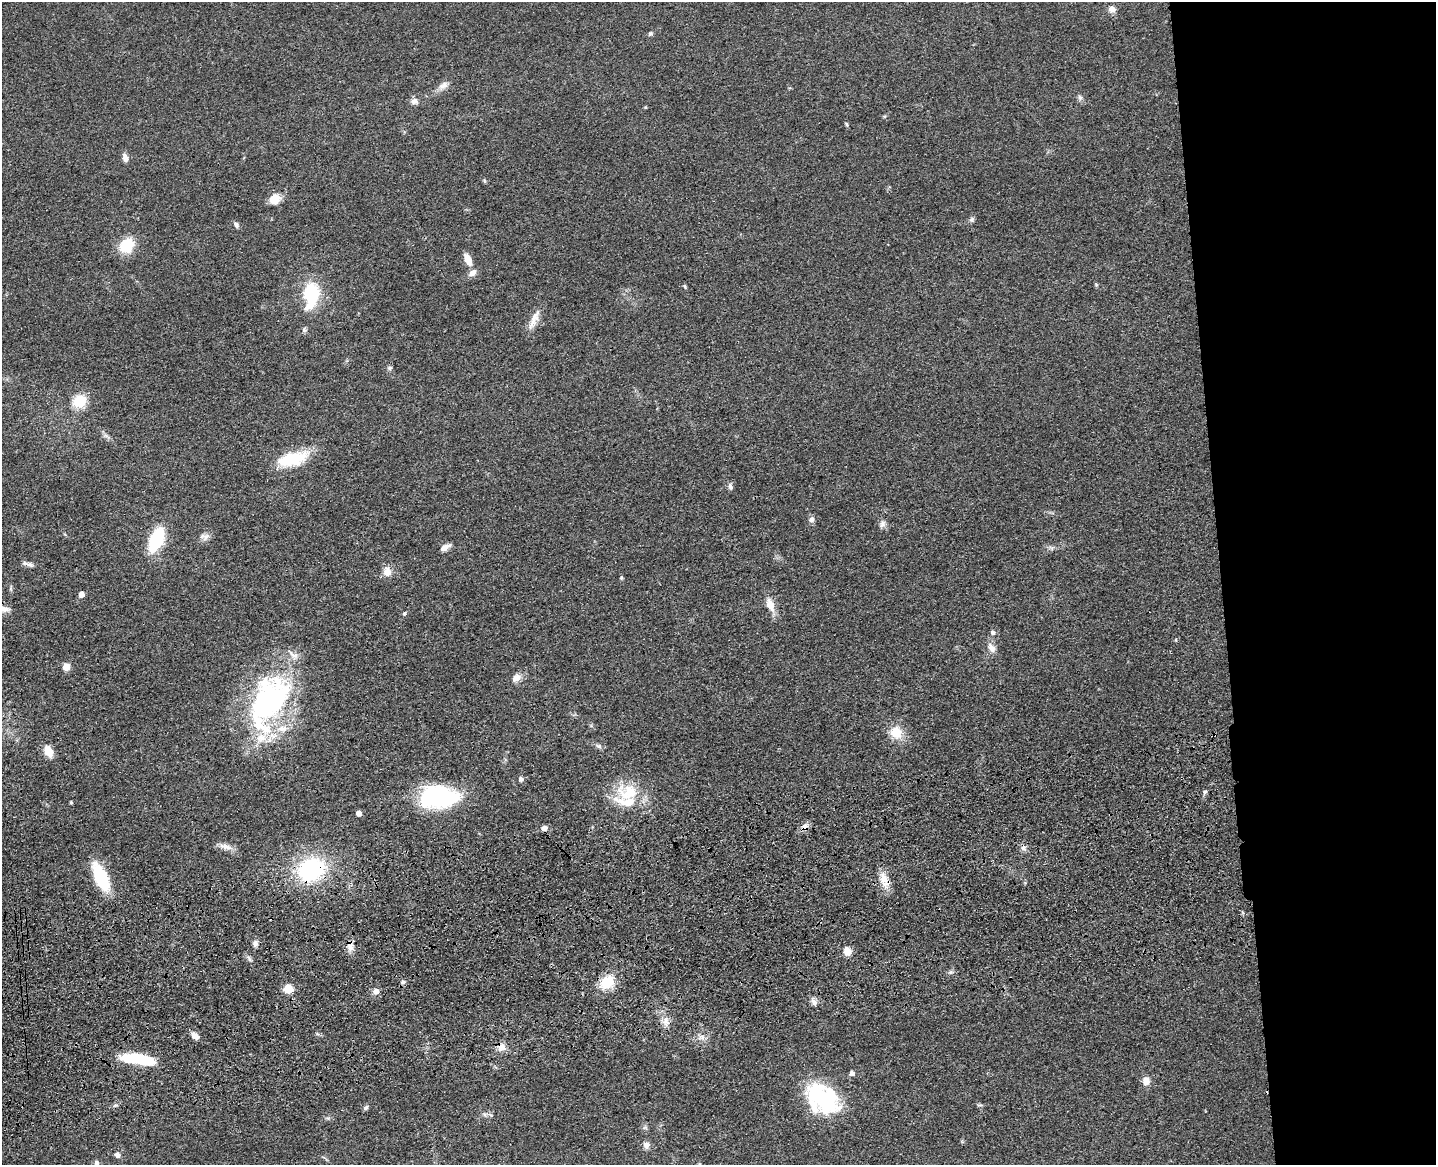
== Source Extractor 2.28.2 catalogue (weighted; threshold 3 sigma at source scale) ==
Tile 6 of 3 x 4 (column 3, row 2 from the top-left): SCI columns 3134-4567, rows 2445-3607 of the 4726 x 4887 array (HDU 1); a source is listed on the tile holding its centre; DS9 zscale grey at full resolution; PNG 1438 x 1167 px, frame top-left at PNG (2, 2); no overlay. Shown black and unused: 15% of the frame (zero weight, under 3 of 4 exposures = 6% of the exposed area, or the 3 px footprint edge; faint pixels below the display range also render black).
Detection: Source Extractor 2.28.2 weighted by HDU 2 'WHT'; one run over the whole footprint, this tile lists its part. Background 0.0547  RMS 0.0057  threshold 0.0257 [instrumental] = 3 sigma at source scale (4.5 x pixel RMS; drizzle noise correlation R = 1.50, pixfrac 1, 0.05/0.05 arcsec/px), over >= 5 px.
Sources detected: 77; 1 inside a brighter object's white glare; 1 cosmic-ray / hot-pixel residue — not listed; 4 inside a brighter listed object's ellipse — not listed separately; the other 71 listed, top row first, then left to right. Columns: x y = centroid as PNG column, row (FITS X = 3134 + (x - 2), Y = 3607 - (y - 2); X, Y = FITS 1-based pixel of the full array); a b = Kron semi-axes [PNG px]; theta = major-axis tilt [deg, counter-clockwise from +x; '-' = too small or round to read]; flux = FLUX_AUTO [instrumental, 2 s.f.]
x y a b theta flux
1112 9 10 8 -16 2.8
650 34 6 6 - 1
443 85 13 8 28 3.2
1080 97 7 5 -68 1.4
414 101 9 8 - 2.4
846 124 6 4 -60 0.71
125 158 12 7 -73 2.5
275 199 9 8 - 11
972 219 8 6 56 1.2
236 225 8 6 -53 1.7
127 245 18 14 53 16
468 259 14 7 -65 5.5
472 273 13 8 38 3
685 286 7 3 -81 0.68
311 293 16 12 -88 34
534 320 30 8 66 5.7
304 329 6 5 - 1.1
390 368 7 5 21 1
79 401 15 13 35 13
292 459 36 15 15 24
730 486 8 6 -71 1.5
811 519 8 7 - 1.9
882 524 10 6 74 1.9
205 537 13 9 -1 2.7
156 540 20 11 67 34
445 547 14 6 29 3.1
30 565 11 6 -25 2
387 571 13 11 89 4.6
621 578 5 4 - 0.76
81 594 5 4 - 4.3
770 605 14 8 -69 6.9
404 613 6 4 61 0.86
992 632 7 5 -46 1.2
991 648 14 8 -55 3.8
66 667 7 7 - 4.8
516 678 14 9 45 3.6
268 701 73 40 62 120
896 732 13 12 - 11
598 746 7 5 -21 1.4
48 751 12 8 -61 8.7
520 779 6 5 - 1.5
628 792 31 23 -6 23
1205 792 7 4 60 1.1
438 796 41 23 1 58
71 802 4 4 - 0.61
358 813 4 4 - 3.7
804 827 9 8 - 3.1
544 828 8 6 28 2.2
225 846 19 7 -17 4
311 869 27 21 27 58
101 877 27 12 -65 30
884 879 15 11 -67 6.6
255 943 7 6 - 2.1
350 946 14 9 84 3.8
847 951 10 8 -65 4.7
403 982 6 6 - 1.2
607 982 19 15 35 13
288 989 6 6 - 17
376 991 7 6 - 2.8
814 1002 10 7 -65 2.2
666 1021 13 8 -86 4
195 1036 10 6 -49 3.6
502 1047 11 9 36 4.1
136 1059 31 12 -8 26
852 1073 5 4 - 2.8
1146 1081 10 9 - 4.2
822 1099 40 28 -36 55
366 1108 7 5 44 1.3
646 1145 10 8 -54 2.5
117 1155 6 5 - 2.5
96 1163 7 6 - 1.8
Overlapping masked pixels (flux is a lower limit): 5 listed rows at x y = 804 827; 311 869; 884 879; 350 946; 502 1047
Isophote crosses this tile's border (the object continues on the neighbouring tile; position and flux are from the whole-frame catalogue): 1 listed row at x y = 96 1163